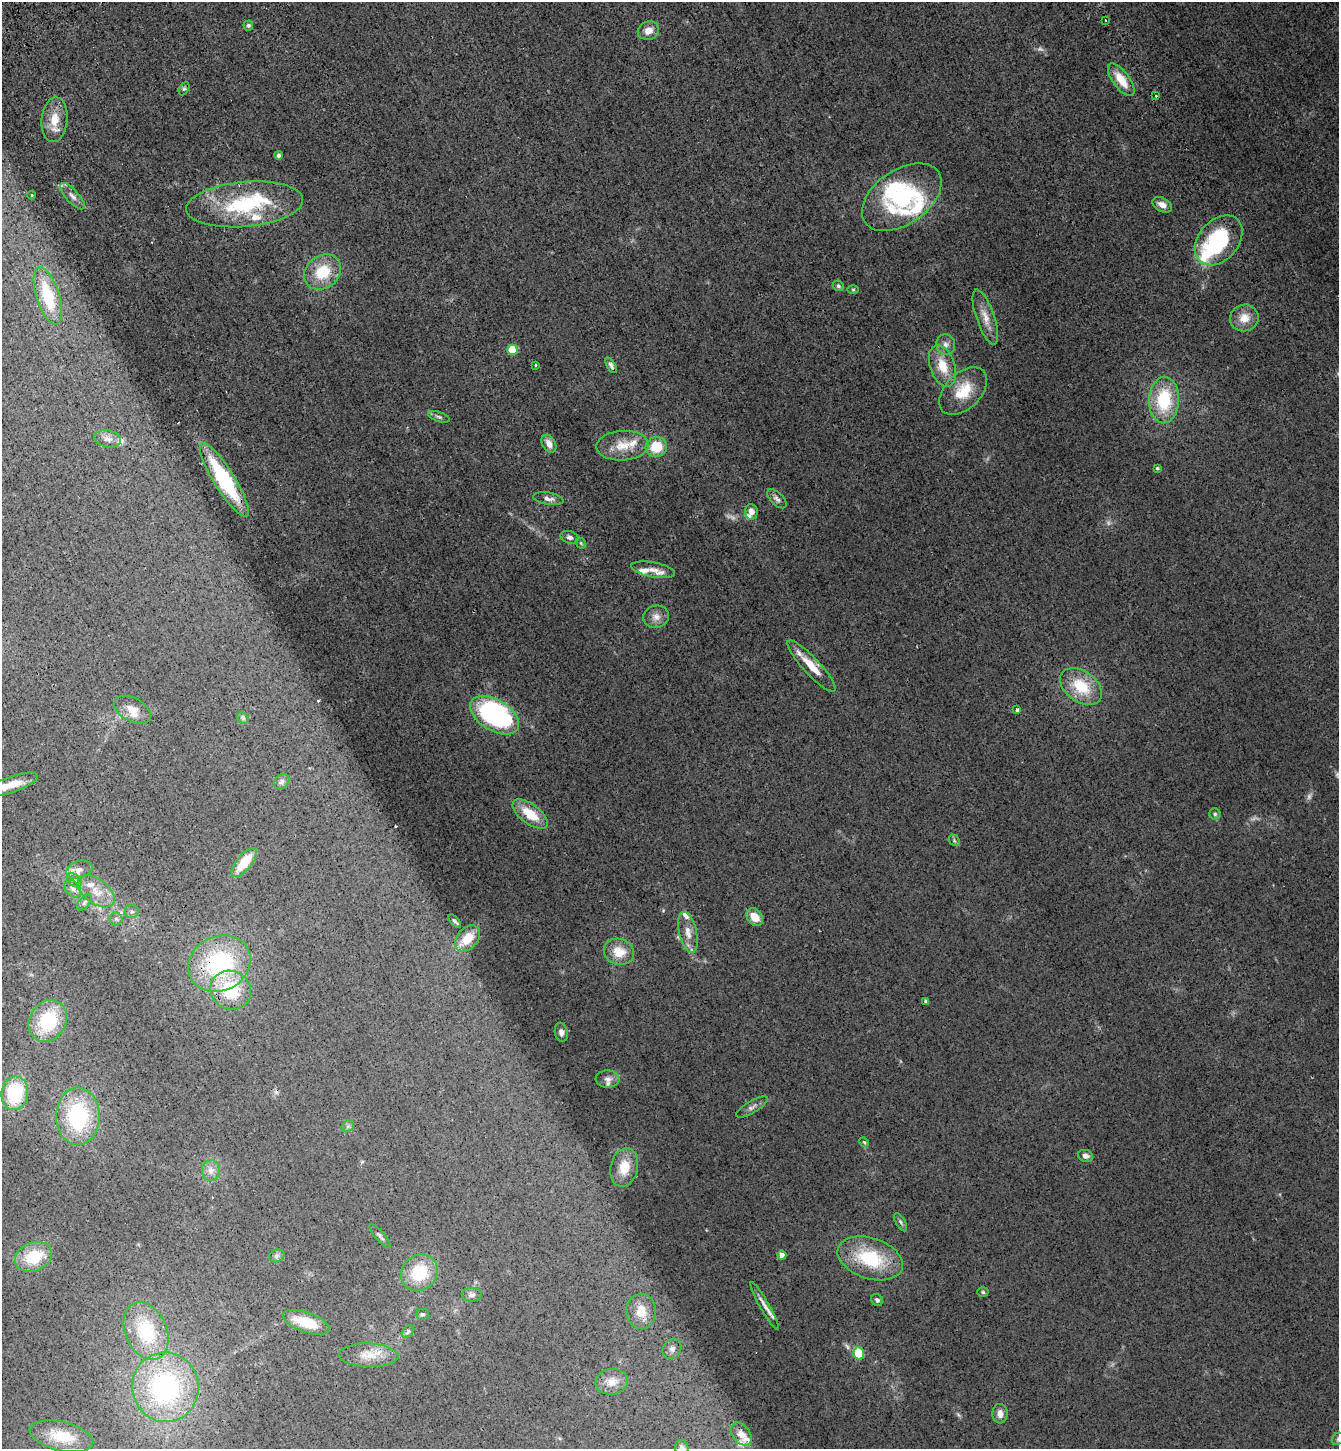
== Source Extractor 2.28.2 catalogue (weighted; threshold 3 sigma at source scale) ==
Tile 11 of 4 x 4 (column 3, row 3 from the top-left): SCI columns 3038-4374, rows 1553-2999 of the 5941 x 5997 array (HDU 1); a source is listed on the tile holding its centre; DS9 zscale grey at full resolution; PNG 1341 x 1451 px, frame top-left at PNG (2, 2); each listed source drawn as its Kron ellipse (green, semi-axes under 4 px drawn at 4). Shown black and unused: <1% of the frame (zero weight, under 3 of 4 exposures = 6% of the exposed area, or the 3 px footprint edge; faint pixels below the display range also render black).
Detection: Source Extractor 2.28.2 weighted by HDU 2 'WHT'; one run over the whole footprint, this tile lists its part. Background 0.013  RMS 0.0031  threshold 0.0137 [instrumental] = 3 sigma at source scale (4.5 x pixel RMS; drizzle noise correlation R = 1.50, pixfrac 1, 0.05/0.05 arcsec/px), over >= 5 px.
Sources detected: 129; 5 too faint to see at this stretch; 1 inside a brighter object's white glare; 3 cosmic-ray / hot-pixel residue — neither listed nor drawn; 15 inside a brighter listed object's ellipse — not listed separately; the other 105 listed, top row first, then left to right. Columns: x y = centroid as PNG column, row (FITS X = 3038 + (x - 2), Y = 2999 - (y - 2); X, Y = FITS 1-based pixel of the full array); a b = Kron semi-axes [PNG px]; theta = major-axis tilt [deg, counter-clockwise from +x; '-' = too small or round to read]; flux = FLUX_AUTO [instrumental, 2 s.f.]
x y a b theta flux
1106 20 3 2 - 0.6
248 26 5 5 - 0.6
648 31 11 9 18 2.7
1121 80 19 8 -53 5.8
184 89 7 4 62 0.49
1156 96 3 3 - 0.34
54 120 22 13 85 5.4
279 155 4 4 - 0.88
32 195 4 3 - 0.36
72 196 17 6 -48 1.8
902 197 45 27 35 28
245 204 58 22 5 26
1162 205 10 6 -28 2.2
1219 240 28 20 49 27
323 272 20 16 38 9.8
838 286 6 5 - 0.59
853 290 6 4 0 0.34
48 296 30 11 -73 12
985 317 29 9 -71 3.9
1244 318 14 13 - 3.8
946 345 10 9 - 1.7
512 350 5 5 - 16
536 365 3 3 - 0.32
611 365 8 4 -61 0.81
942 366 21 12 -70 6.7
963 391 28 18 45 9
1164 400 23 15 88 16
439 417 11 5 -18 0.7
108 439 13 8 -11 1.7
549 444 9 6 -61 2.1
622 446 26 15 4 6.1
656 447 10 10 - 8.1
1157 468 3 3 - 0.39
224 480 43 10 -58 27
548 499 15 6 -9 1.5
777 499 12 6 -44 1.2
751 512 8 6 -85 1.9
569 537 9 6 -16 0.97
581 543 6 4 -46 0.39
653 570 22 7 -11 3
656 617 13 11 16 2.3
812 666 34 8 -47 6.1
1081 687 23 15 -36 11
133 710 20 11 -28 3.6
1017 710 4 3 - 1.3
495 715 27 15 -31 54
243 718 6 5 - 0.58
282 782 9 6 44 0.93
12 784 28 8 19 5.8
530 814 21 9 -37 7.6
1215 814 5 5 - 0.53
954 840 6 4 -49 0.47
244 863 18 7 51 8.7
79 870 13 8 19 2.2
75 880 8 5 -43 0.82
73 889 10 7 -51 1.2
96 891 21 12 -36 4.8
84 902 10 5 52 0.83
132 912 7 6 - 0.81
755 917 9 7 -50 4.5
116 919 6 6 - 0.68
455 921 8 3 -47 0.59
688 932 21 9 -77 3.3
467 938 15 10 48 5.9
619 952 15 13 -20 5.4
219 963 32 27 29 33
231 990 21 19 -30 16
925 1001 3 3 - 0.39
48 1021 22 18 60 18
561 1032 10 6 -79 1.2
608 1079 12 8 -2 1.6
15 1093 17 13 82 18
752 1107 18 6 31 1.3
78 1116 29 21 -90 26
348 1126 7 5 45 0.63
864 1142 5 4 - 0.38
1085 1156 7 5 -17 1.3
624 1167 19 13 77 6.9
211 1170 10 9 - 1.8
901 1222 10 4 -60 0.68
380 1236 15 4 -49 0.88
782 1255 4 4 - 3.1
277 1256 8 6 21 0.83
34 1257 19 14 24 11
870 1258 34 20 -18 19
419 1273 19 17 43 12
983 1292 5 5 - 0.44
472 1295 10 7 -1 1.1
877 1300 6 5 - 0.83
765 1306 27 4 -60 2.1
641 1311 17 15 -88 5
423 1314 6 5 - 0.62
306 1322 25 9 -19 7.7
146 1331 30 20 -67 18
408 1331 7 5 48 0.68
672 1349 10 9 - 1.5
859 1353 6 5 - 10
369 1355 29 12 -2 5.1
612 1382 16 13 9 3.3
165 1387 35 33 -84 44
1000 1414 10 7 87 1.9
741 1434 13 8 -51 3.2
61 1436 32 14 -13 10
1338 1439 7 5 45 0.68
682 1448 8 6 -79 1
Overlapping masked pixels (flux is a lower limit): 2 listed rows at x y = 224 480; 219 963
Isophote crosses this tile's border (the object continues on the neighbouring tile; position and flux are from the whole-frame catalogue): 3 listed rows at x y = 12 784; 1338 1439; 682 1448